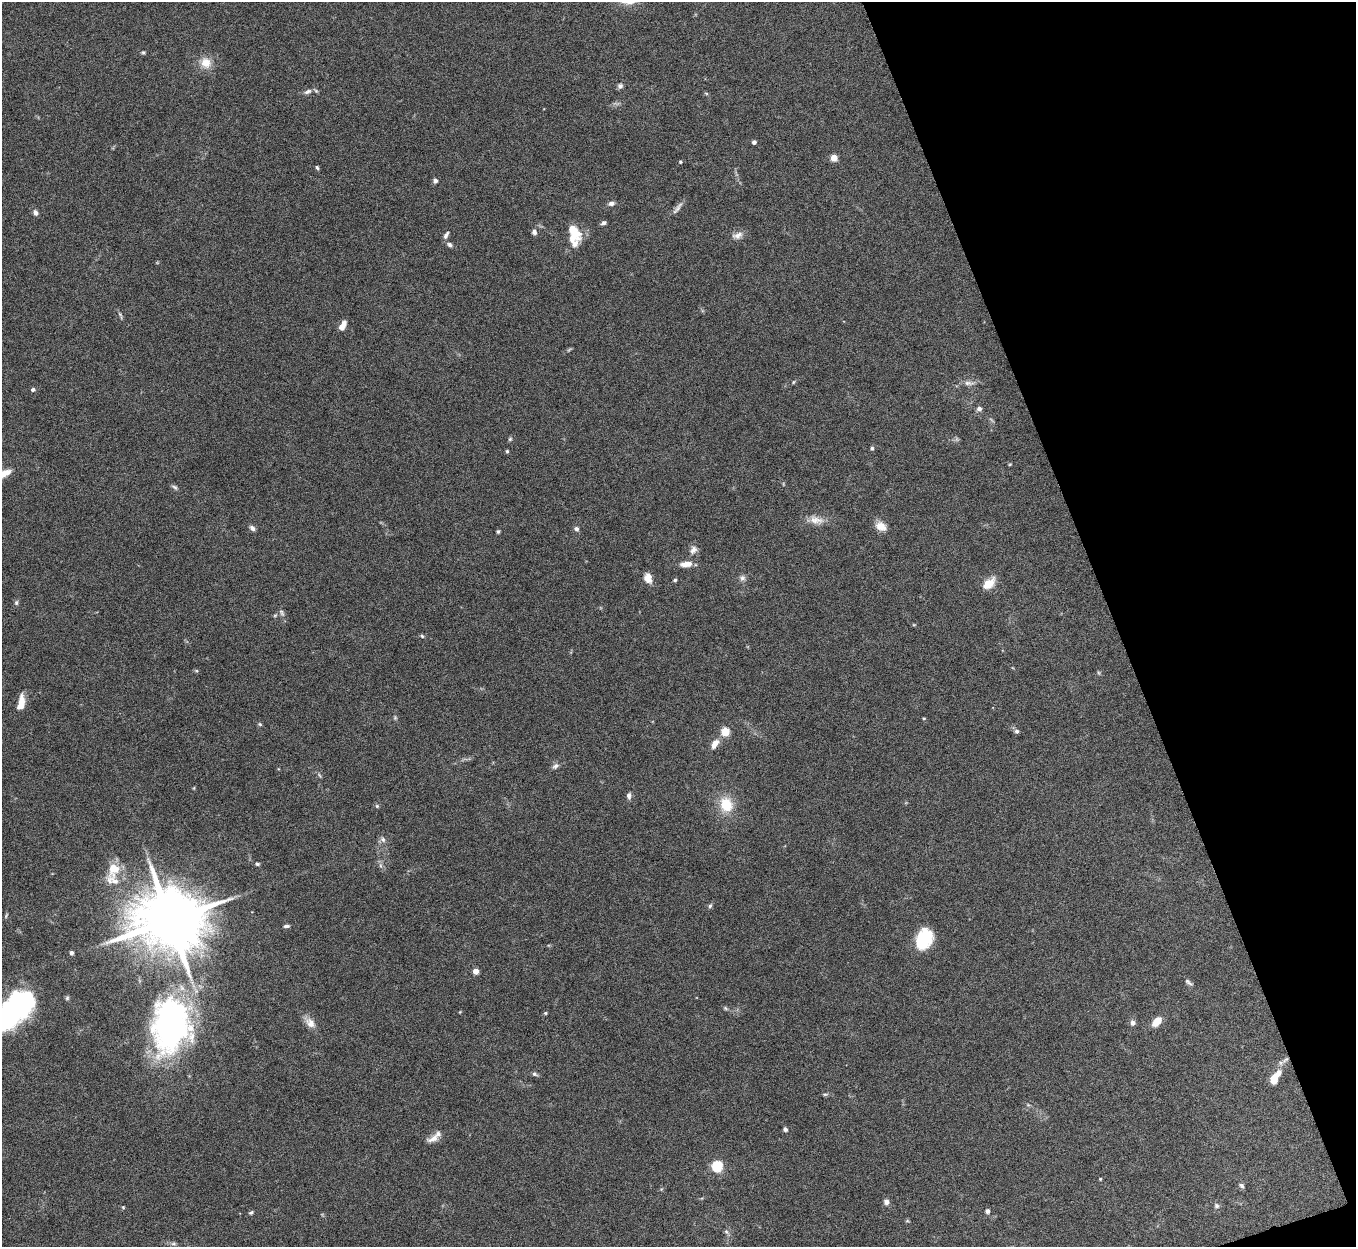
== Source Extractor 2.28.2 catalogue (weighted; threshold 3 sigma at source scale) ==
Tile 12 of 4 x 4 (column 4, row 3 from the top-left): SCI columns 4068-5421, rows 1397-2641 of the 5424 x 5408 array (HDU 1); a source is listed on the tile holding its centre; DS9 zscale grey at full resolution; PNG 1358 x 1249 px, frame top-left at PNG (2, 2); no overlay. Shown black and unused: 18% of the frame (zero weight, under 5 of 10 exposures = <1% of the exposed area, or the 3 px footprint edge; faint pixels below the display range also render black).
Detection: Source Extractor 2.28.2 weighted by HDU 2 'WHT'; one run over the whole footprint, this tile lists its part. Background 0.142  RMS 0.0057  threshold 0.0232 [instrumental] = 3 sigma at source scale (4.09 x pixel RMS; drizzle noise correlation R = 1.36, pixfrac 0.8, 0.05/0.05 arcsec/px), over >= 5 px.
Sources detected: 97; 1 too faint to see at this stretch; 1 inside a brighter object's white glare — not listed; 5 inside a brighter listed object's ellipse — not listed separately; the other 90 listed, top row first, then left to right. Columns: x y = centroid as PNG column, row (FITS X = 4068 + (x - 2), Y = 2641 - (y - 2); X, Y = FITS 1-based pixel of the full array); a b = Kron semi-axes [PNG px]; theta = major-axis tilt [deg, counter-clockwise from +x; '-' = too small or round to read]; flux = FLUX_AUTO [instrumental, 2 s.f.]
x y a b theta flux
143 52 5 4 - 0.67
206 63 13 12 - 7
620 86 7 6 - 1.4
308 92 11 6 24 2
706 93 6 4 -19 0.57
754 142 4 4 - 1.9
834 158 4 4 - 11
680 162 4 4 - 0.65
317 167 6 4 -63 0.73
435 181 5 5 - 1.5
611 203 7 5 8 1.9
677 208 21 5 53 2.3
35 212 7 6 - 1.6
603 223 6 4 27 1.3
573 230 21 9 -49 9.6
534 232 7 6 - 1.8
446 235 11 5 62 1.7
737 235 15 8 20 3.2
449 244 7 5 -35 1.3
120 315 11 4 -69 0.99
343 325 11 5 60 4.2
793 382 5 3 - 0.52
969 383 16 6 -2 2.7
33 390 5 4 - 1.4
979 409 6 6 - 1.5
510 439 5 5 - 0.73
872 448 5 4 - 0.86
507 451 4 4 - 0.66
1010 464 5 3 - 0.42
174 487 10 5 -32 1.1
816 520 21 10 -8 5.3
881 526 13 10 -28 5.1
252 528 7 5 -43 1.9
576 529 6 5 - 1.5
498 531 5 4 - 0.73
693 550 12 8 61 2.7
686 564 14 6 5 4.8
648 578 12 8 -71 4.1
742 578 8 7 - 1.7
675 580 5 4 - 0.71
988 584 16 9 41 7.5
16 603 7 5 89 0.98
275 615 6 4 19 0.66
422 636 6 4 -45 0.73
21 702 16 7 82 6.7
395 718 6 4 46 0.7
924 718 5 3 - 0.42
260 724 5 4 - 0.71
725 731 5 5 - 21
1017 731 6 6 - 1.2
715 744 12 7 60 4.2
555 766 10 6 34 1.7
319 775 6 3 -70 0.66
629 795 7 5 -89 1.8
726 805 16 13 -63 14
377 806 5 5 - 0.76
383 839 8 6 -51 1.6
257 864 5 4 - 0.88
114 868 14 11 81 9.8
710 906 7 4 62 0.94
170 920 18 15 4 5300
286 926 8 4 5 1.2
923 939 20 14 67 26
71 953 4 4 - 1.5
476 971 4 4 - 6.2
1188 982 12 5 -38 1.4
67 998 6 5 - 0.85
725 1008 6 5 - 0.84
545 1013 4 3 - 0.68
9 1015 49 26 33 76
1157 1022 11 7 48 6.7
310 1023 15 10 -46 4.6
1132 1023 6 6 - 2
171 1026 68 46 83 140
1285 1060 10 5 35 2.1
534 1074 7 6 - 1
1273 1080 8 6 73 7.1
825 1094 8 4 7 0.82
785 1129 5 5 - 1.1
433 1139 18 8 23 3.8
717 1166 5 5 - 50
1100 1179 4 3 - 0.48
1241 1185 7 5 -35 1.2
886 1202 6 6 - 2.4
1217 1206 7 7 - 1.2
123 1207 4 4 - 0.52
987 1211 5 5 - 1.6
251 1212 7 4 36 0.83
726 1232 6 5 - 1.1
173 1244 8 4 -8 1.1
Isophote crosses this tile's border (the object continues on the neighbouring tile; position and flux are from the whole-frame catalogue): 1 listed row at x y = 9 1015